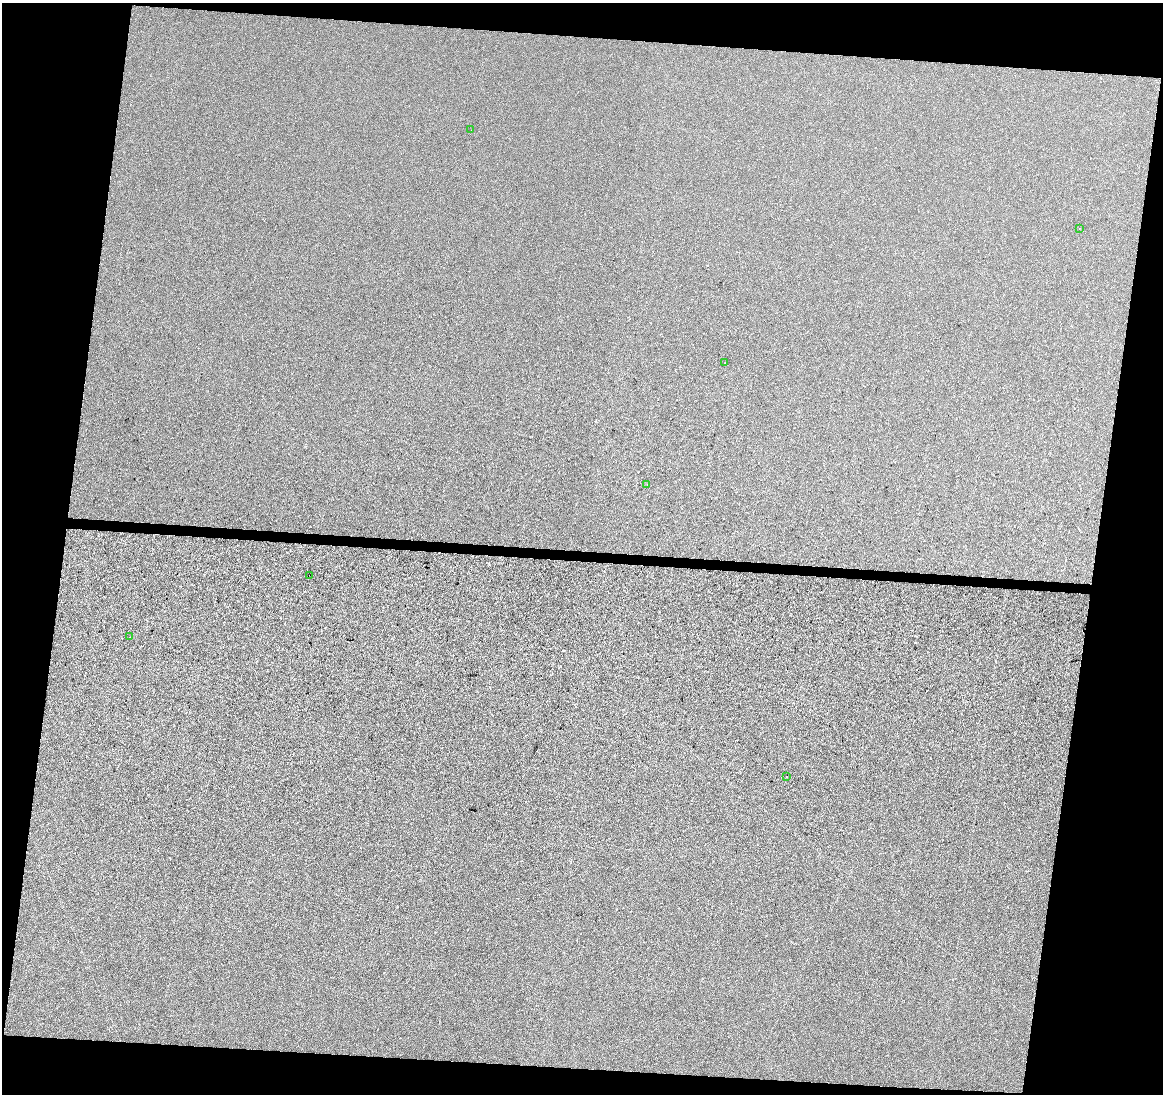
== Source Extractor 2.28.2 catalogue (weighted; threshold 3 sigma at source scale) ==
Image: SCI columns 9-4651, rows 285-4649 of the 4651 x 4876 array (HDU 1 of 3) = the unmasked area's bounding box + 8 px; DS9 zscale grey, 4 x 4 block average (1 PNG px = mean of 4 x 4 image px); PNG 1165 x 1096 px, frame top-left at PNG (2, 3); each listed source drawn as its Kron ellipse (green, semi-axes under 4 px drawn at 4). Shown black and unused: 18% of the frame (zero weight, under 3 of 4 exposures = <1% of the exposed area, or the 3 px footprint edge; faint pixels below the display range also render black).
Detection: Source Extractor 2.28.2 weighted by HDU 2 'WHT'. Background -4.69e-04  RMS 0.0032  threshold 0.0143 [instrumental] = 3 sigma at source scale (4.5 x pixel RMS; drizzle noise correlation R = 1.50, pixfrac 1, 0.0396/0.0396 arcsec/px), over >= 5 px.
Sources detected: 7; all 7 listed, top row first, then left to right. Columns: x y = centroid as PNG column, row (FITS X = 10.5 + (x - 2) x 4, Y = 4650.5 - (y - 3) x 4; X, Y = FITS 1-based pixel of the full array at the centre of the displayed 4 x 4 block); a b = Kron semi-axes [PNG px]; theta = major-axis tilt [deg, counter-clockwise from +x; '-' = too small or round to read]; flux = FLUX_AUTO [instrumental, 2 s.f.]
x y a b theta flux
471 130 2 2 - 0.33
1080 228 2 2 - 0.35
724 363 2 2 - 0.5
647 484 2 2 - 2
309 575 2 2 - 0.27
130 637 2 2 - 0.34
786 776 2 2 - 0.28